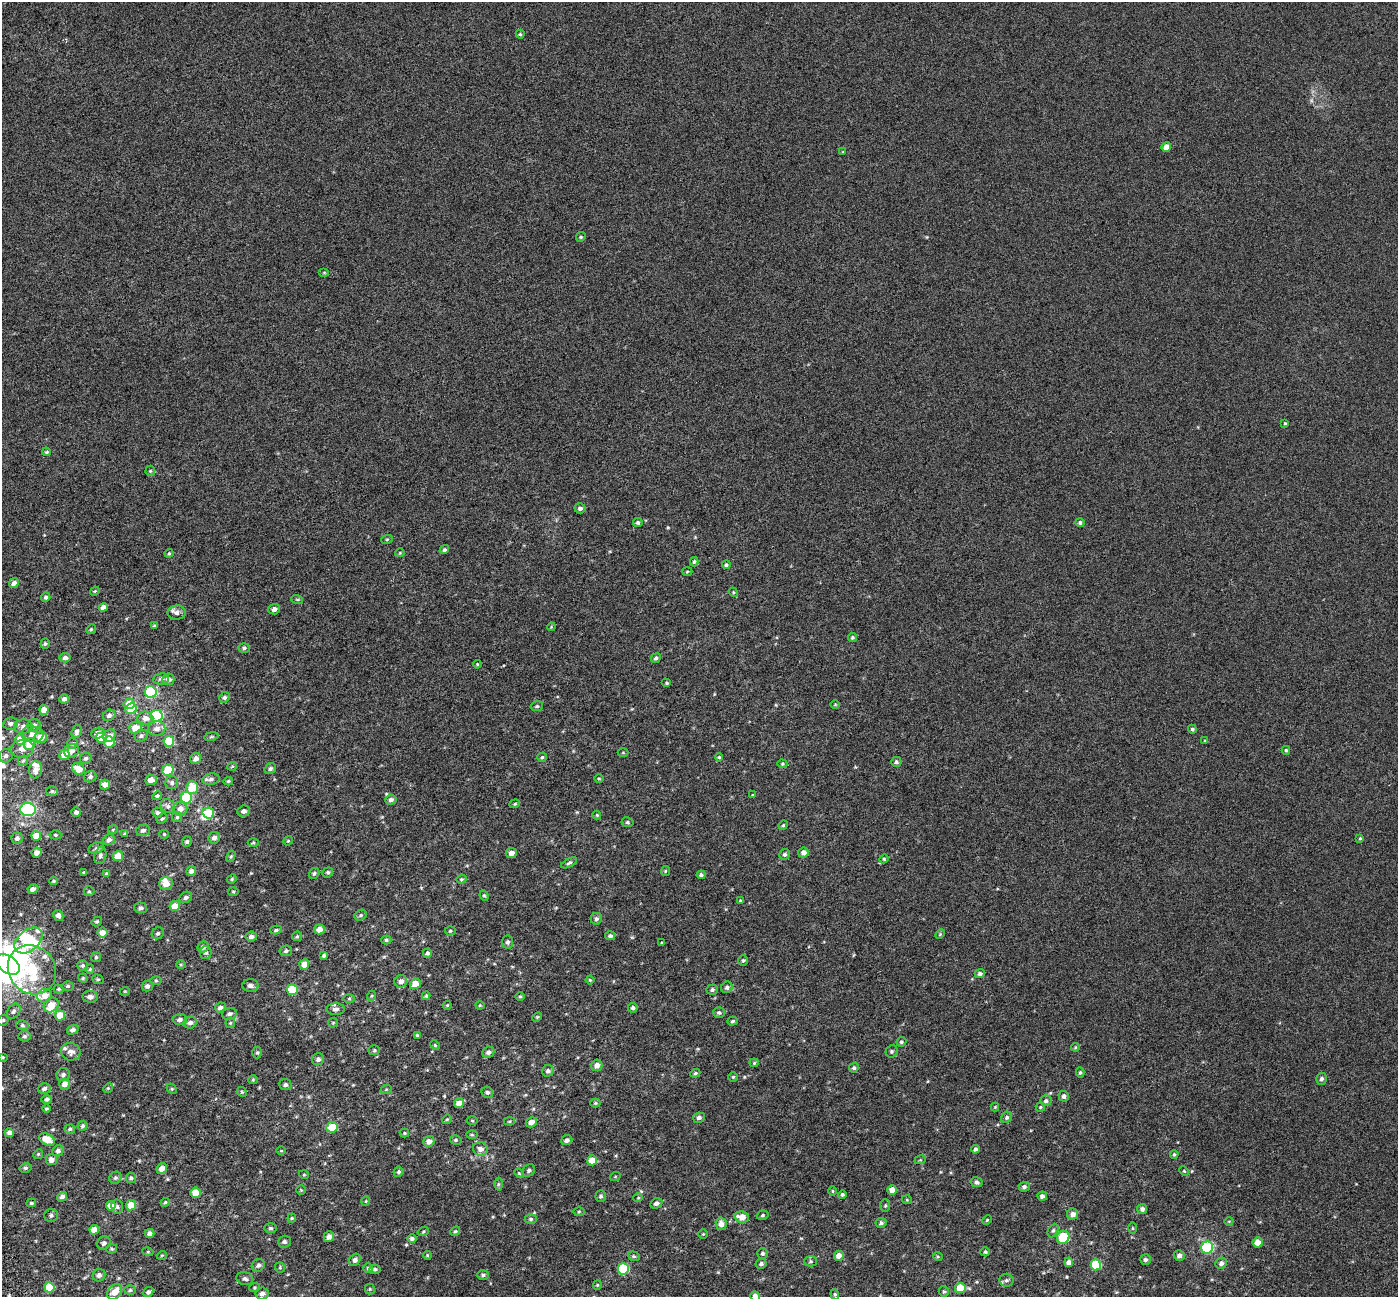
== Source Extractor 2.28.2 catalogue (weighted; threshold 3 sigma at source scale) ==
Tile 7 of 4 x 4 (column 3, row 2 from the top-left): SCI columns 2796-4191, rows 2732-4026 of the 5589 x 5407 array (HDU 1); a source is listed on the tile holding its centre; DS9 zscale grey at full resolution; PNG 1400 x 1299 px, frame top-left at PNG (2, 2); each listed source drawn as its Kron ellipse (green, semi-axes under 4 px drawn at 4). Shown black and unused: <1% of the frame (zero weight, under 3 of 6 exposures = <1% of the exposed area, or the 3 px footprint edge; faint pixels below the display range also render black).
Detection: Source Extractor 2.28.2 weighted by HDU 2 'WHT'; one run over the whole footprint, this tile lists its part. Background -4.04e-04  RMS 0.0024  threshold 0.00972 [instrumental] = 3 sigma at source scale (4.09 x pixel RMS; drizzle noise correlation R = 1.36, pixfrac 0.8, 0.0396/0.0396 arcsec/px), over >= 5 px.
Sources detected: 405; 6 inside a brighter object's white glare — neither listed nor drawn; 15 inside a brighter listed object's ellipse — not listed separately; the other 384 listed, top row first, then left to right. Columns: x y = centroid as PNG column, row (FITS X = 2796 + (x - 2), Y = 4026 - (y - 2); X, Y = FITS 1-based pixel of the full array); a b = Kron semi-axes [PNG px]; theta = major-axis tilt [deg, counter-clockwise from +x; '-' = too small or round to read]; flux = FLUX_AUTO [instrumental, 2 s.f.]
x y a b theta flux
520 34 4 4 - 0.28
1166 147 5 4 - 2
843 152 4 4 - 0.17
581 237 5 4 - 0.27
324 272 5 4 - 0.21
1285 423 4 3 - 0.23
46 452 4 3 - 0.23
150 471 5 5 - 0.27
580 508 5 5 - 0.6
1080 522 5 4 - 0.43
638 523 5 4 - 0.44
387 539 6 3 19 0.22
444 550 5 4 - 0.37
169 553 4 4 - 0.21
400 553 4 4 - 0.19
694 562 4 3 - 0.32
726 565 4 4 - 0.31
687 571 5 3 - 0.21
14 583 5 4 - 0.9
95 591 5 3 - 0.21
733 592 5 3 - 0.2
46 597 4 4 - 0.47
297 599 6 4 -18 0.24
103 607 4 4 - 1.1
274 609 6 5 - 0.82
177 613 9 7 2 0.91
154 626 4 3 - 0.26
551 627 4 3 - 0.18
91 629 5 4 - 0.27
852 637 4 4 - 0.32
45 644 5 4 - 0.35
244 648 5 5 - 0.38
65 658 5 4 - 0.66
656 658 5 4 - 0.46
477 664 4 3 - 0.18
161 679 8 5 8 0.58
168 679 6 5 - 1
667 683 5 4 - 0.32
151 692 6 6 - 18
224 697 5 5 - 0.48
64 699 5 4 - 0.74
129 704 5 5 - 3.4
835 704 5 3 - 0.16
537 706 6 5 - 0.35
131 709 6 5 - 4.1
44 710 5 4 - 2
109 715 6 5 - 0.68
157 716 6 6 - 17
145 718 8 6 -5 1.3
10 723 7 6 - 0.75
34 725 6 6 - 0.83
23 727 9 7 4 1
136 728 6 6 - 2.5
157 728 8 7 - 1.1
1192 729 4 4 - 0.33
77 731 7 5 73 0.61
98 733 6 5 - 0.95
32 734 11 8 -8 1.4
109 736 7 5 45 1.1
141 736 7 5 27 0.5
211 736 7 3 9 0.27
41 737 6 5 - 2.3
101 738 5 5 - 4.1
21 739 5 5 - 3.7
169 741 5 5 - 6.5
1205 741 3 3 - 0.18
109 742 6 5 - 3.2
72 743 5 5 - 0.32
29 744 6 5 - 3.3
22 749 12 8 7 1.5
1286 750 4 3 - 0.26
72 751 8 6 32 1.1
623 753 5 3 - 0.18
64 755 5 5 - 2.4
6 756 7 6 - 0.7
542 757 4 4 - 0.29
719 757 4 4 - 0.24
86 758 6 5 - 0.43
196 758 6 5 - 1
23 761 6 4 43 0.27
896 762 5 5 - 0.44
782 764 5 4 - 0.25
232 766 5 4 - 0.21
78 769 7 5 -31 2.7
270 769 6 5 - 0.51
35 770 8 6 81 1.4
168 770 6 5 - 5.8
90 777 6 5 - 0.53
599 778 4 3 - 0.19
211 779 9 5 11 0.62
151 780 6 5 - 1.4
228 781 5 4 - 0.28
172 783 6 6 - 0.53
105 785 5 5 - 1.5
192 788 6 6 - 4
52 791 6 5 - 0.3
753 795 4 2 - 0.16
157 796 5 4 - 0.37
186 798 6 5 - 10
391 800 5 5 - 0.62
515 804 5 4 - 0.28
168 806 8 6 -35 0.62
180 809 7 7 - 1.4
28 810 8 6 -3 33
244 811 6 5 - 0.76
76 812 5 4 - 0.56
157 813 5 5 - 0.43
208 813 6 5 - 6.3
597 815 4 4 - 0.2
177 817 5 5 - 0.28
162 819 6 4 38 0.33
627 822 6 5 - 0.38
783 825 5 4 - 0.25
113 829 5 3 - 0.19
143 830 7 5 13 0.52
125 834 4 4 - 0.29
164 834 5 4 - 0.23
56 835 6 4 0 0.27
36 836 5 5 - 2.8
17 838 6 5 - 0.61
214 838 6 5 - 0.79
1360 838 4 3 - 0.2
109 840 6 5 - 0.76
288 841 5 4 - 0.24
187 842 5 5 - 0.42
253 843 5 3 - 0.23
96 848 8 5 21 0.53
803 852 5 5 - 0.97
37 853 5 5 - 1.1
511 853 5 5 - 1.1
785 854 5 5 - 0.43
100 855 9 6 75 0.56
118 856 5 5 - 3.1
231 856 6 4 58 0.27
884 859 4 4 - 0.23
569 863 9 4 27 0.4
191 871 5 4 - 0.71
665 871 5 4 - 0.21
84 872 4 3 - 0.21
328 872 5 5 - 0.34
314 873 6 5 - 0.39
107 874 4 3 - 0.35
701 875 4 4 - 0.47
232 879 5 4 - 0.23
461 879 5 4 - 0.24
54 881 4 3 - 0.24
166 884 6 6 - 2
33 889 5 4 - 0.7
89 891 5 5 - 0.24
233 891 5 3 - 0.21
484 896 5 4 - 0.24
186 897 7 5 33 0.52
740 900 4 3 - 0.22
175 906 5 5 - 2.6
141 908 6 5 - 0.51
58 915 6 5 - 0.65
361 915 6 5 - 0.31
596 919 6 5 - 0.5
97 921 5 4 - 0.31
319 929 5 5 - 1.6
276 930 6 4 11 0.37
450 931 5 4 - 0.29
102 933 5 5 - 1.8
158 933 6 5 - 0.43
940 934 5 4 - 0.25
297 936 5 5 - 0.28
610 936 5 4 - 0.51
251 937 5 5 - 0.75
28 940 16 10 39 9.5
386 940 5 4 - 0.31
508 942 6 5 - 0.54
662 943 3 3 - 0.29
203 947 6 5 - 0.91
286 951 6 5 - 0.48
206 952 6 6 - 0.59
427 953 4 4 - 0.43
324 955 4 4 - 0.36
96 957 5 5 - 0.34
743 960 5 5 - 0.33
8 964 13 8 -35 23
181 964 5 3 - 0.22
304 964 5 5 - 1.9
83 965 5 5 - 0.38
90 969 5 4 - 0.25
32 970 26 23 -50 10
980 974 5 4 - 0.57
83 978 4 4 - 0.23
98 979 6 4 -20 0.29
156 980 6 4 -2 0.26
590 980 4 4 - 0.26
401 981 6 6 - 1
415 984 5 5 - 2.8
68 986 5 4 - 0.31
147 986 5 5 - 0.72
250 986 8 6 -4 0.81
727 987 6 5 - 0.57
59 989 5 4 - 0.26
292 990 5 5 - 7.3
712 990 5 5 - 0.45
125 991 5 3 - 0.16
44 996 7 6 - 2
371 996 5 3 - 0.19
426 996 4 3 - 0.27
520 996 5 3 - 0.22
90 997 8 5 -6 0.77
349 998 5 4 - 0.24
51 1005 8 6 47 2.8
447 1005 4 4 - 0.18
480 1005 4 4 - 0.2
220 1007 5 5 - 0.73
633 1008 5 5 - 0.51
336 1009 9 5 2 0.62
14 1011 8 6 55 0.55
719 1013 6 5 - 0.44
229 1014 7 5 18 0.66
60 1015 5 5 - 3.2
537 1017 5 3 - 0.22
180 1019 7 5 4 0.68
3 1020 6 5 - 0.32
733 1021 5 4 - 0.34
190 1023 6 6 - 0.85
230 1023 5 5 - 0.27
333 1023 5 5 - 0.24
22 1025 6 5 - 0.37
73 1030 6 4 16 0.65
417 1035 4 4 - 0.25
25 1036 6 5 - 0.42
901 1042 5 4 - 0.31
435 1045 5 4 - 0.23
1075 1047 4 4 - 0.19
374 1050 6 5 - 0.37
892 1051 6 5 - 0.41
71 1052 10 8 -19 1.1
488 1052 6 5 - 0.68
257 1053 6 4 90 0.3
2 1057 4 3 - 0.33
318 1059 6 6 - 0.73
754 1063 4 4 - 0.23
597 1065 6 5 - 1.2
854 1068 5 4 - 0.41
548 1071 6 5 - 0.6
1080 1072 5 4 - 0.31
695 1073 5 4 - 0.26
63 1074 7 6 - 0.55
733 1077 5 5 - 0.28
1321 1079 6 5 - 0.52
253 1080 5 4 - 0.22
65 1084 5 5 - 1.5
285 1085 6 5 - 0.5
108 1088 5 4 - 0.23
44 1089 6 5 - 0.72
172 1089 6 4 -45 0.26
386 1090 6 3 20 0.2
242 1092 5 4 - 0.26
487 1092 6 5 - 0.49
1064 1096 5 5 - 0.66
47 1099 5 4 - 0.46
1046 1101 6 5 - 0.55
459 1103 5 4 - 1.9
595 1103 5 4 - 0.25
995 1107 4 4 - 0.18
1040 1107 5 4 - 0.23
46 1109 4 3 - 0.25
1007 1117 6 5 - 0.46
699 1118 6 5 - 0.58
447 1119 5 4 - 0.23
472 1121 5 3 - 0.23
510 1121 5 4 - 0.24
531 1122 6 5 - 1.4
83 1126 5 5 - 0.42
332 1127 5 5 - 4.3
70 1129 5 4 - 0.33
9 1133 4 4 - 1.3
404 1133 5 4 - 0.27
472 1135 5 3 - 0.22
47 1139 8 5 -29 2.8
456 1140 6 4 -12 0.33
567 1140 5 5 - 0.66
429 1141 5 5 - 1.3
480 1149 7 6 - 1
975 1149 4 4 - 0.48
58 1151 6 5 - 0.74
281 1151 5 3 - 0.18
38 1154 5 4 - 0.26
1174 1154 4 4 - 0.29
51 1160 5 5 - 1.1
592 1160 5 5 - 3
920 1160 6 4 17 0.22
25 1168 6 4 12 0.38
162 1169 5 5 - 1.4
529 1170 7 5 47 0.48
1184 1171 5 3 - 0.2
398 1172 5 4 - 0.4
519 1173 5 4 - 0.18
304 1175 5 3 - 0.17
615 1177 5 3 - 0.17
115 1178 6 5 - 0.46
131 1178 5 5 - 0.41
977 1182 6 5 - 0.52
498 1184 6 4 89 0.36
1024 1187 5 5 - 0.46
301 1190 5 5 - 0.24
892 1190 5 4 - 2
832 1191 4 3 - 0.2
195 1193 5 5 - 4.4
842 1194 4 4 - 0.3
601 1196 6 5 - 0.46
1042 1196 5 4 - 0.72
62 1197 5 4 - 0.68
638 1198 5 3 - 0.16
907 1200 5 3 - 0.21
366 1201 5 3 - 0.18
165 1202 4 4 - 0.26
31 1203 4 3 - 0.3
656 1203 6 5 - 0.69
131 1205 5 5 - 3
111 1206 5 4 - 2
885 1206 6 5 - 0.32
117 1207 7 6 - 0.51
1142 1209 5 5 - 0.67
579 1211 6 4 1 0.27
1073 1214 5 5 - 1.1
51 1215 7 6 - 0.58
763 1215 6 4 18 0.31
742 1217 7 5 -10 2.2
292 1218 4 4 - 0.24
531 1219 6 4 0 0.39
987 1220 5 4 - 0.25
1229 1221 4 3 - 0.16
881 1223 5 5 - 0.47
721 1224 6 5 - 1.3
271 1228 6 5 - 0.4
1133 1228 5 3 - 0.21
94 1230 5 4 - 2
1053 1230 7 5 62 0.45
455 1231 5 4 - 0.29
423 1232 5 3 - 0.23
149 1233 5 4 - 0.75
703 1234 4 4 - 0.21
329 1237 5 5 - 1.1
1063 1237 7 6 - 8.6
412 1238 5 4 - 0.48
284 1242 6 6 - 0.54
1258 1242 5 5 - 2
104 1243 7 6 - 0.5
1207 1248 6 6 - 20
112 1249 5 4 - 0.29
148 1252 5 3 - 0.21
985 1252 5 4 - 0.36
762 1253 5 5 - 0.43
162 1255 5 3 - 0.18
427 1255 4 3 - 0.19
634 1256 6 4 -20 0.31
839 1256 5 4 - 1.2
938 1256 5 3 - 0.22
1179 1256 5 5 - 0.77
355 1260 6 5 - 0.75
1146 1260 5 5 - 0.52
810 1261 6 5 - 0.36
1069 1262 5 4 - 1.3
1221 1263 6 5 - 0.7
761 1264 5 5 - 0.51
258 1265 7 6 - 0.61
1096 1265 5 5 - 7.5
280 1267 5 5 - 0.26
368 1268 5 5 - 0.3
375 1269 6 4 9 0.44
623 1269 6 5 - 13
99 1275 6 6 - 0.74
483 1275 6 5 - 0.42
245 1279 8 6 -16 0.63
1006 1280 7 6 - 0.61
597 1285 5 4 - 0.22
49 1287 5 5 - 5.8
255 1287 5 3 - 0.23
960 1288 5 5 - 4.6
370 1289 5 5 - 0.27
130 1290 5 5 - 0.36
944 1291 5 5 - 0.35
115 1292 9 6 49 2.4
148 1292 5 4 - 0.56
262 1293 6 6 - 0.86
835 1294 5 4 - 0.27
755 1296 5 4 - 1.1
Isophote crosses this tile's border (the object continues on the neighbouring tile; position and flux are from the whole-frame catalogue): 3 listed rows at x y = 8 964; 2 1057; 755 1296